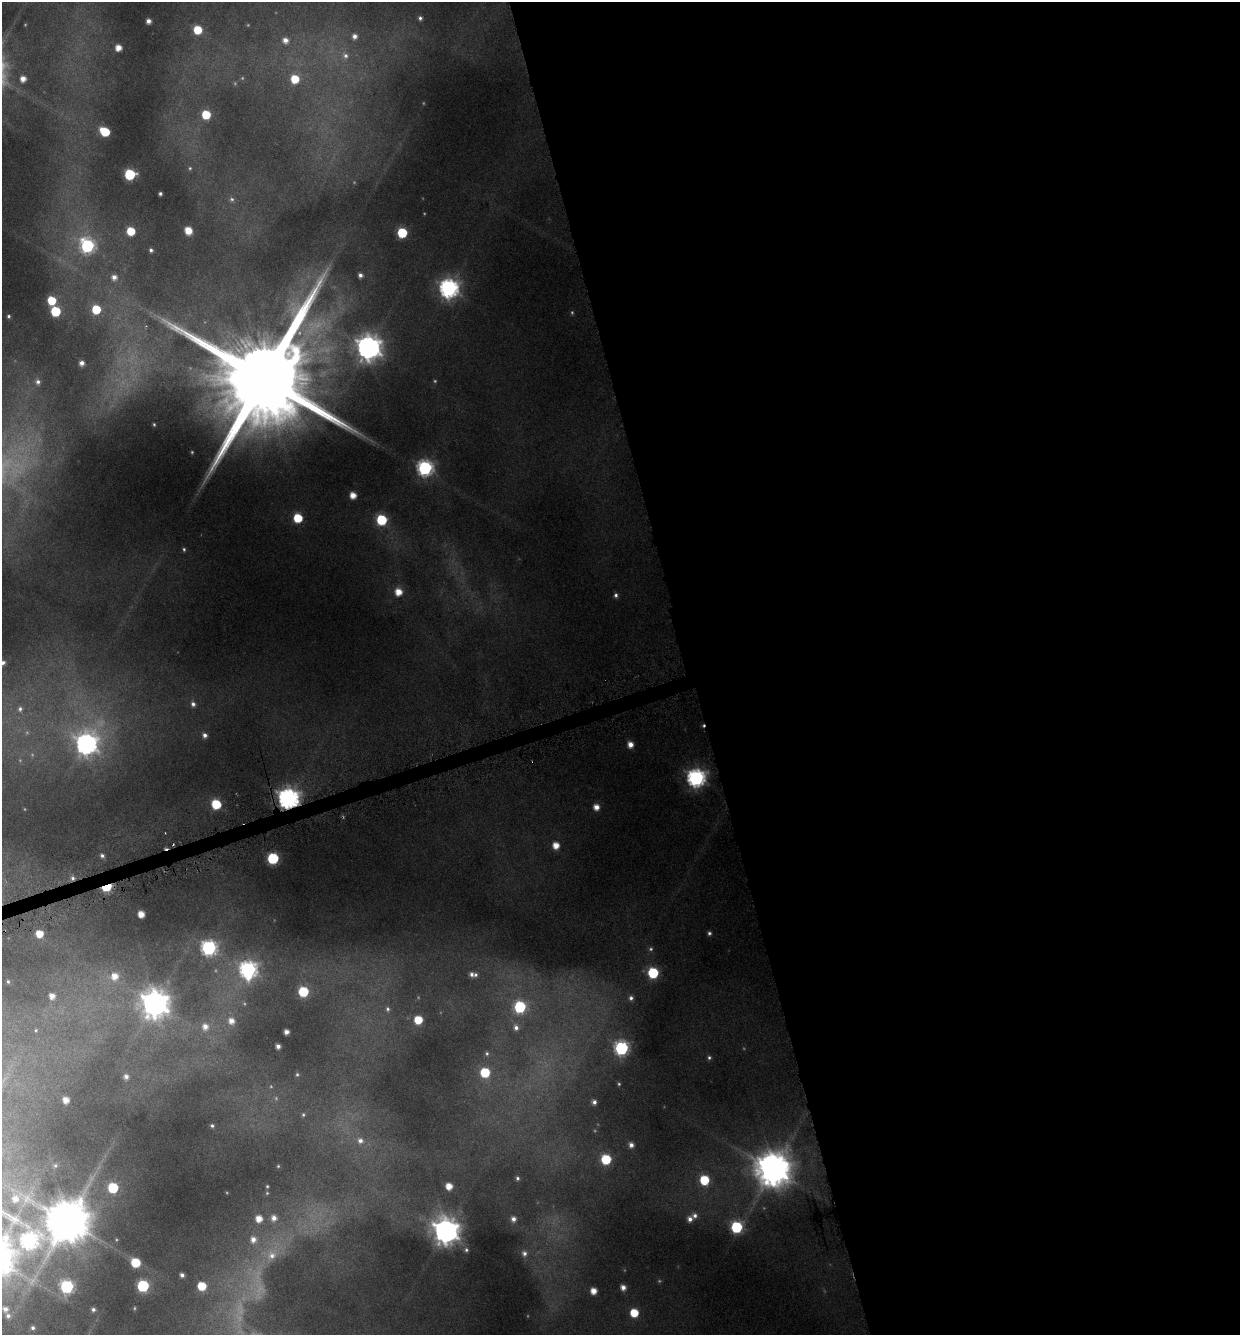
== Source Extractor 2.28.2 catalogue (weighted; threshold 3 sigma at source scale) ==
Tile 8 of 4 x 4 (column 4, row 2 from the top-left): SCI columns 3844-5081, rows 2671-4003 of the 5150 x 5376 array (HDU 1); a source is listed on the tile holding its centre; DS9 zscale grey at full resolution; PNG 1242 x 1337 px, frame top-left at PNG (2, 2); no overlay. Shown black and unused: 45% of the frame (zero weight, under 4 of 8 exposures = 2% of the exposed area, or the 3 px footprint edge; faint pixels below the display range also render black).
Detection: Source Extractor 2.28.2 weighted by HDU 2 'WHT'; one run over the whole footprint, this tile lists its part. Background 0.0446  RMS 0.0097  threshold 0.0395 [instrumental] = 3 sigma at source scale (4.09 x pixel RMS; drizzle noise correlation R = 1.36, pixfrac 0.8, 0.0396/0.0396 arcsec/px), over >= 5 px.
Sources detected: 149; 21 too faint to see at this stretch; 2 cosmic-ray / hot-pixel residue — not listed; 1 inside a brighter listed object's ellipse — not listed separately; the other 125 listed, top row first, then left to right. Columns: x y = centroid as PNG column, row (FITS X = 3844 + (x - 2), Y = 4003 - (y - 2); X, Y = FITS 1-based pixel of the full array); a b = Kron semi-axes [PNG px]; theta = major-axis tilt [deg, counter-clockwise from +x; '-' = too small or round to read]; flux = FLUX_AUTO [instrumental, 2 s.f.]
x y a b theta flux
420 18 6 6 - 3.2
148 21 4 4 - 4.8
198 30 6 6 - 30
354 36 6 6 - 5
285 40 7 6 - 7.1
118 48 5 5 - 9.9
345 56 9 7 -65 4.3
23 79 6 5 - 8
295 79 6 6 - 26
206 114 6 6 - 36
105 131 7 6 - 39
190 168 6 5 - 1.5
130 174 6 6 - 81
160 194 3 3 - 2.2
232 199 8 7 - 3
188 230 6 5 - 17
131 231 6 6 - 27
402 233 6 6 - 65
87 246 8 7 - 180
151 250 4 3 - 2.1
360 275 5 4 - 3.5
114 277 7 6 - 5.8
449 288 8 8 - 470
52 300 6 6 - 32
96 309 6 6 - 37
55 311 6 6 - 59
8 316 4 4 - 1.8
368 348 9 9 - 1000
82 363 5 4 - 5.2
264 378 37 22 -78 35000
38 382 7 7 - 4.2
154 424 3 2 - 1
425 468 7 7 - 260
353 495 5 5 - 11
298 518 6 6 - 39
381 520 6 6 - 78
184 549 5 4 - 1.5
398 592 7 6 - 14
616 595 6 5 - 2.7
2 663 6 4 17 3.6
193 704 6 5 - 3.5
20 709 6 6 - 2.4
205 735 6 6 - 4.3
86 744 9 9 - 650
630 744 6 5 - 8.9
696 778 8 7 - 410
288 799 8 8 - 690
216 804 7 6 - 43
596 807 6 6 - 8.5
173 845 3 2 - 0.69
556 845 5 5 - 12
102 856 5 5 - 2.7
273 858 6 6 - 100
73 878 7 6 - 3.5
107 887 6 4 21 92
141 914 5 5 - 12
709 933 5 5 - 2.2
39 934 6 6 - 19
209 948 8 7 - 260
248 970 8 8 - 340
653 973 6 6 - 82
472 974 6 5 - 3.4
115 976 8 8 - 12
8 982 5 4 - 1.7
303 992 6 6 - 57
52 996 7 6 - 7.9
631 998 7 7 - 4.1
155 1004 10 10 - 1500
520 1007 7 7 - 100
388 1009 7 6 - 2.4
418 1020 6 6 - 27
231 1021 8 7 - 8.4
205 1027 9 8 - 8.2
516 1027 8 6 -76 4.5
36 1030 6 5 - 1.4
286 1032 4 4 - 5.1
278 1046 4 4 - 4.5
621 1048 7 7 - 200
487 1053 6 5 - 1.8
709 1057 5 5 - 2
485 1072 6 6 - 48
297 1074 6 5 - 1.6
126 1077 6 6 - 4.5
619 1084 4 4 - 1.3
66 1100 5 5 - 8.9
594 1102 5 5 - 3.7
303 1115 6 5 - 1.6
212 1126 5 4 - 1.9
360 1141 9 8 - 5.9
631 1145 5 5 - 4.8
606 1159 6 6 - 58
55 1166 7 6 - 1.9
278 1166 4 4 - 1.1
773 1170 12 11 - 2700
517 1178 6 5 - 2.2
704 1180 6 6 - 47
267 1186 4 4 - 1.3
449 1186 5 5 - 12
113 1188 6 6 - 59
267 1193 5 5 - 1.2
695 1216 7 6 - 3.9
274 1218 7 7 - 7
259 1219 6 6 - 12
513 1219 6 6 - 5.3
690 1219 6 6 - 5.1
67 1221 14 13 - 4500
737 1227 7 6 - 98
446 1231 9 9 - 1300
253 1240 9 8 - 7.6
29 1241 17 13 -43 330
466 1250 6 5 - 1.9
524 1253 8 7 - 4.6
272 1255 19 14 51 19
135 1263 6 6 - 37
182 1275 4 4 - 3.4
143 1286 6 6 - 110
202 1286 6 6 - 30
67 1287 7 7 - 160
623 1287 6 5 - 6.2
594 1291 6 5 - 11
5 1309 7 6 - 5.7
93 1309 6 6 - 3.3
634 1313 6 6 - 28
8 1316 7 6 - 3.6
33 1328 5 4 - 2.5
Overlapping masked pixels (flux is a lower limit): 3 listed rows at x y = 288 799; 73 878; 107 887
Isophote crosses this tile's border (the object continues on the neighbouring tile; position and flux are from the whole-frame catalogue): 1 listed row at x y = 2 663